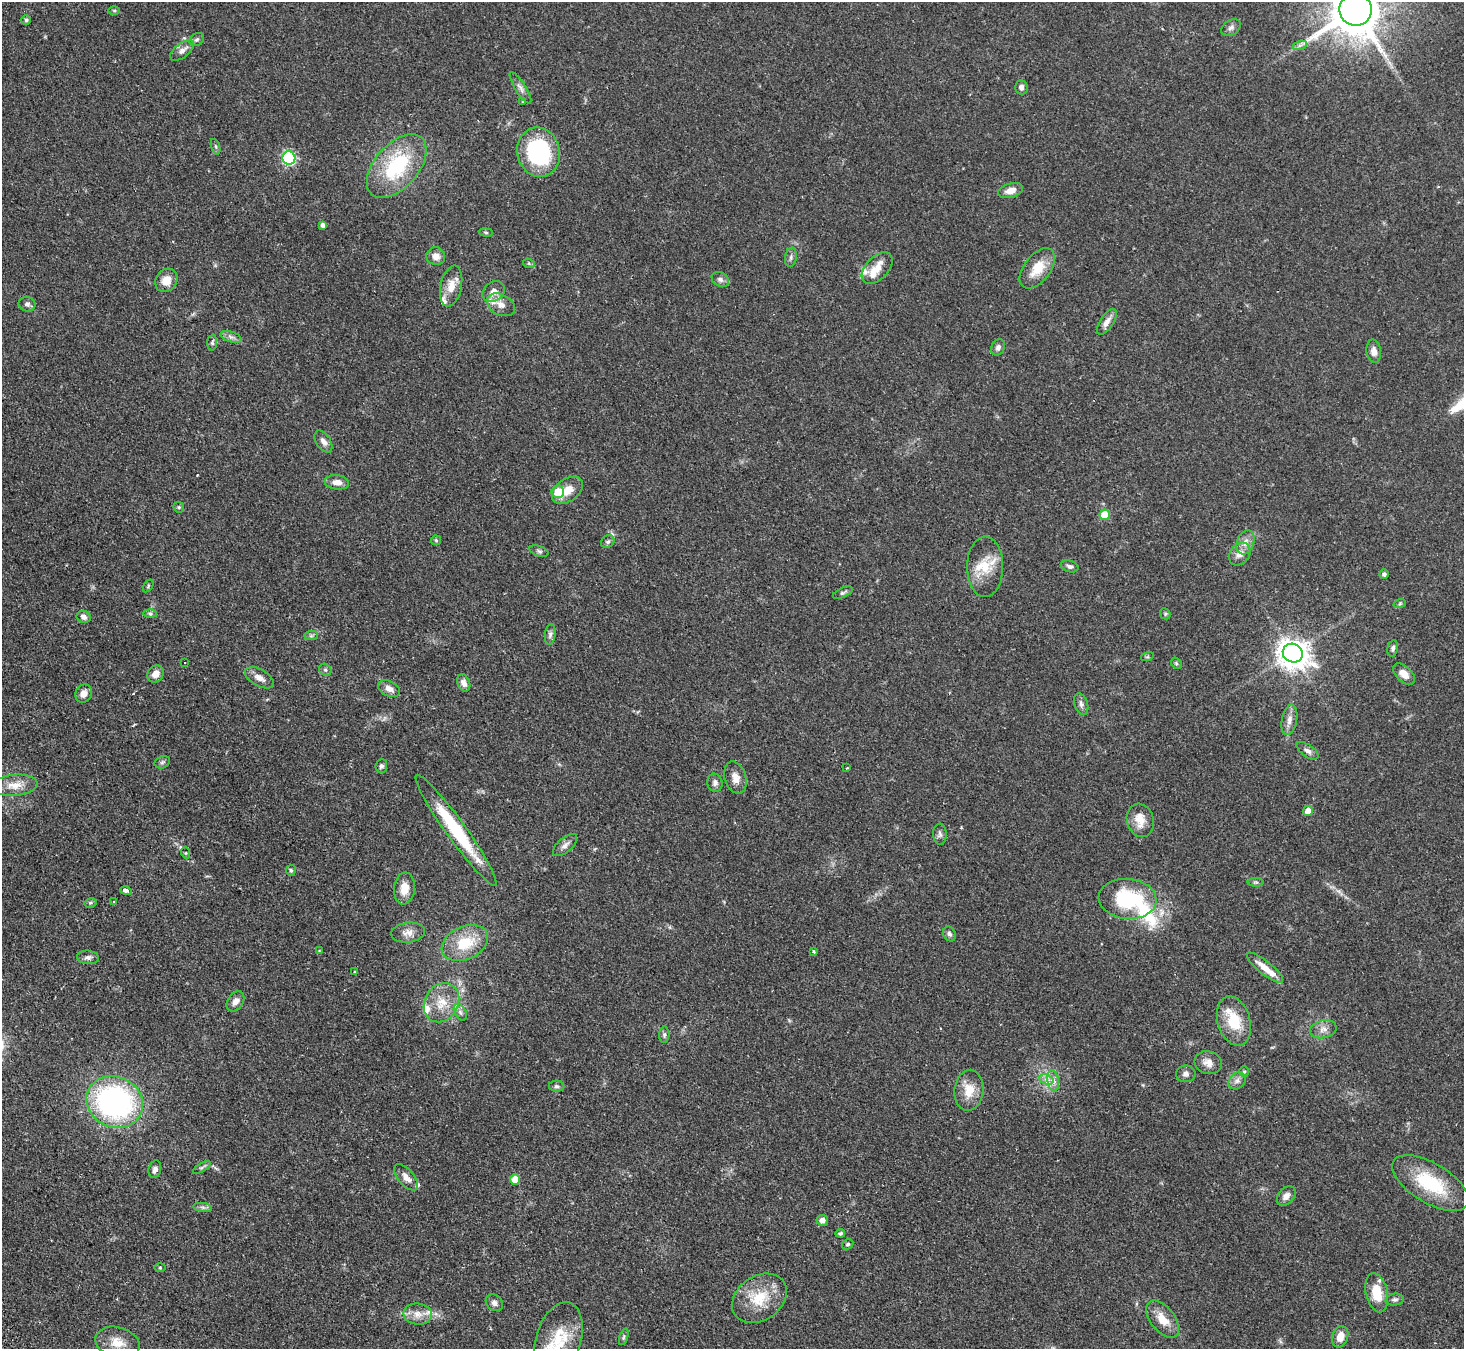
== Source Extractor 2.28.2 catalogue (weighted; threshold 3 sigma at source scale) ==
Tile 7 of 4 x 4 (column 3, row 2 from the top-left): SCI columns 2977-4438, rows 3025-4371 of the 5952 x 5912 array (HDU 1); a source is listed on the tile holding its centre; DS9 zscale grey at full resolution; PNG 1466 x 1351 px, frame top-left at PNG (2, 2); each listed source drawn as its Kron ellipse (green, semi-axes under 4 px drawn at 4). Shown black and unused: <1% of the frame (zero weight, under 2 of 3 exposures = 3% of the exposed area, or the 3 px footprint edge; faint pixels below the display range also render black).
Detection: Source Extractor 2.28.2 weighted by HDU 2 'WHT'; one run over the whole footprint, this tile lists its part. Background 0.0677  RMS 0.0052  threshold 0.0234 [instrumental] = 3 sigma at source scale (4.5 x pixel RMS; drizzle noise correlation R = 1.50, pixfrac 1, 0.05/0.05 arcsec/px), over >= 5 px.
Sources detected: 145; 1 cosmic-ray / hot-pixel residue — neither listed nor drawn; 11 inside a brighter listed object's ellipse — not listed separately; the other 133 listed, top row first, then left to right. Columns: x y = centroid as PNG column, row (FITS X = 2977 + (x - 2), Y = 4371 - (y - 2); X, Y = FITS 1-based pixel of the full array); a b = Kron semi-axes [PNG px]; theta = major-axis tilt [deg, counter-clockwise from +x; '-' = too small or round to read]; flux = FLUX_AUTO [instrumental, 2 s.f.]
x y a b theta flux
114 10 6 4 0 0.59
1356 10 16 16 - 3100
26 20 5 5 - 0.8
1231 27 10 7 34 1.7
197 39 8 6 36 1.2
1300 45 7 4 19 1.2
182 50 14 7 37 3
1021 87 7 6 - 1.6
520 88 18 5 -58 2.1
522 101 3 3 - 1
216 147 8 3 -71 0.76
539 152 25 21 -76 53
289 158 6 6 - 63
397 166 38 22 49 38
1011 191 13 7 16 4
323 225 4 4 - 1.8
486 232 7 3 -8 0.63
436 256 9 9 - 2.9
791 257 9 6 81 1.4
529 264 6 4 -20 0.75
877 268 19 11 47 7.3
1037 268 23 13 52 11
720 279 9 7 -32 1.6
166 280 12 10 54 5.9
451 286 21 10 78 6.6
493 292 12 9 38 4.6
27 304 8 7 - 1.6
501 305 15 10 -30 5
1107 322 15 6 56 3.5
231 337 11 5 -19 1.8
212 342 8 5 86 0.89
998 347 8 6 67 1.7
1374 351 12 7 -81 2.7
323 442 12 7 -57 2.3
337 482 12 7 -7 3.5
567 490 17 11 37 6.9
558 492 6 6 - 10
179 507 5 5 - 0.65
1105 515 5 5 - 13
436 540 5 5 - 0.66
608 542 7 6 - 1.2
1245 542 12 8 71 3.6
539 551 10 5 -19 1.1
1240 554 12 9 50 3.8
1070 566 9 6 -16 1.3
985 567 30 18 89 13
1384 574 4 4 - 1.3
148 586 7 4 56 0.65
843 593 11 4 26 1.1
1400 603 6 4 20 0.58
150 614 7 4 -1 0.88
1165 614 6 5 - 0.69
84 617 7 6 - 1.9
550 634 10 5 84 1.6
311 636 7 4 0 1
1393 648 8 5 78 1.2
1293 653 10 9 - 630
1147 657 6 4 17 0.64
185 662 2 2 - 0.52
1176 663 6 4 -46 0.75
325 670 6 5 - 0.9
155 674 9 7 53 4
1404 674 13 7 -43 3.7
259 678 16 8 -30 3.5
464 683 9 6 -67 2.4
389 689 11 7 -27 3.2
84 694 9 8 - 3.3
1081 704 11 6 -72 1.9
1289 720 15 7 80 3.4
1308 751 12 6 -35 2
162 762 8 6 22 1.1
381 766 7 6 - 1.2
847 768 3 3 - 0.5
735 778 16 10 -73 4.2
715 783 9 7 -75 1.9
15 785 23 10 5 6.6
1308 811 5 5 - 3.7
1140 820 17 13 -73 6.7
456 830 68 10 -54 35
940 834 10 7 -88 1.6
565 845 15 7 40 2.4
186 853 6 3 -71 0.55
291 870 5 4 - 0.82
1256 882 8 4 0 0.82
404 888 16 10 83 6.4
126 891 5 4 - 2
1128 899 29 20 -5 36
114 902 3 3 - 0.61
90 903 6 4 12 0.8
408 932 17 10 6 3.8
949 934 8 6 -63 1.3
465 943 24 16 25 16
319 951 4 4 - 0.52
814 952 3 3 - 0.61
88 957 11 7 -4 1.8
1265 968 22 6 -39 5.9
355 972 3 3 - 0.89
235 1001 11 7 56 2.8
442 1003 20 17 60 11
460 1012 9 5 -60 1.7
1234 1021 25 16 -73 15
1323 1029 13 8 12 3.3
664 1035 8 5 87 0.99
1208 1063 14 11 -16 3.7
1244 1072 5 5 - 0.7
1186 1074 10 8 0 1.9
1046 1079 7 4 -19 1.8
1053 1081 11 5 -82 2.4
1237 1081 9 7 45 2
557 1086 8 5 0 1.1
969 1090 20 14 84 8.8
115 1102 29 25 -26 110
202 1168 10 4 32 1
155 1169 9 6 75 1.9
406 1177 16 8 -49 3.5
515 1179 5 5 - 7.7
1430 1183 43 20 -31 28
1286 1196 11 7 48 2.9
203 1207 9 4 -9 1.3
822 1220 6 5 - 2.5
840 1233 5 4 - 0.96
848 1244 6 5 - 0.73
160 1268 5 3 - 0.55
1377 1293 20 11 -77 10
759 1298 29 22 35 17
1395 1300 9 6 4 1.2
494 1303 9 7 -43 1.7
418 1314 14 10 -5 4.8
1163 1319 22 12 -52 7.6
624 1337 9 4 72 0.84
1340 1337 11 7 70 4.9
558 1339 38 22 73 20
117 1342 22 15 -15 8.5
Isophote crosses this tile's border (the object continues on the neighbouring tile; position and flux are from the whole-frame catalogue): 2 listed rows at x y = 1356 10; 558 1339